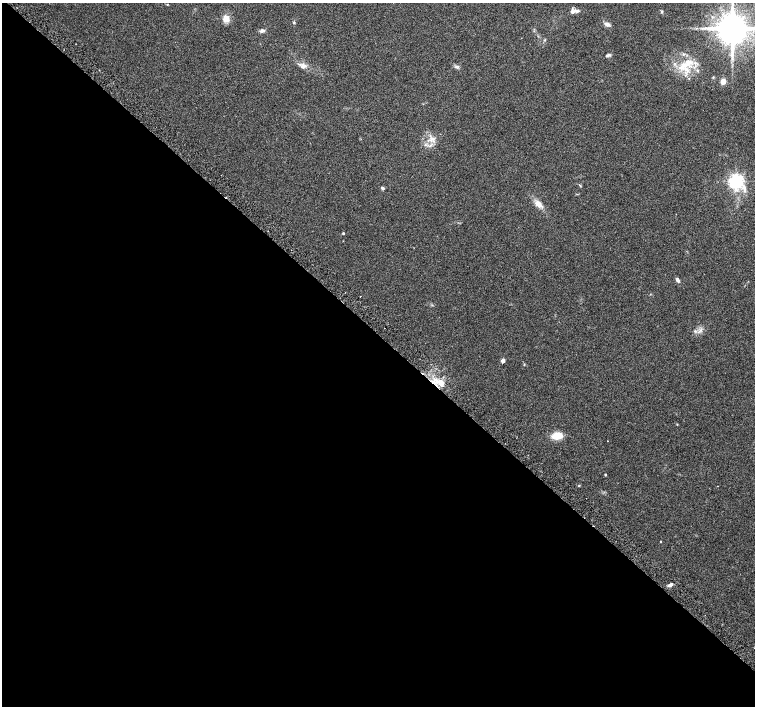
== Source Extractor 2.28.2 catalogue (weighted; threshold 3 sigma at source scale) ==
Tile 14 of 4 x 4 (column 2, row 4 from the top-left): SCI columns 1528-3032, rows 187-1594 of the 6070 x 6070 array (HDU 1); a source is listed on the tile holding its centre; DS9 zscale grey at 2 x 2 block average (1 PNG px = mean of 2 x 2 image px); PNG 757 x 708 px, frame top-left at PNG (2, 3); no overlay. Shown black and unused: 53% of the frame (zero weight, under 2 of 3 exposures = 2% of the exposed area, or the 3 px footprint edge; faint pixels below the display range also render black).
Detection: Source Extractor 2.28.2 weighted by HDU 2 'WHT'; one run over the whole footprint, this tile lists its part. Background 0.118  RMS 0.0099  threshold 0.0445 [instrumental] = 3 sigma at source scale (4.5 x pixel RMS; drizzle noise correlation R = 1.50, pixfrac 1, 0.0396/0.0396 arcsec/px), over >= 5 px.
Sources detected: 32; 1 cosmic-ray / hot-pixel residue — not listed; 2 inside a brighter listed object's ellipse — not listed separately; the other 29 listed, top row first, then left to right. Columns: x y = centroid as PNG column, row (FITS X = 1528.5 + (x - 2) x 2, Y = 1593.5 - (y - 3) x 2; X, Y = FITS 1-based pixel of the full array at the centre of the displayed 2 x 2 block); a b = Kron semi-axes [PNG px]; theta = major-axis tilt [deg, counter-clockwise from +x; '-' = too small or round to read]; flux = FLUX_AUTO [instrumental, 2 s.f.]
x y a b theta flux
167 4 3 2 - 1.2
575 10 6 4 -16 6.8
662 12 4 3 - 2.2
226 18 9 8 - 17
294 22 3 3 - 2.1
607 24 7 4 -21 8
732 28 7 7 - 5000
262 31 5 4 - 5.9
609 55 6 4 6 4.1
688 62 12 7 -1 22
304 66 7 5 -37 8.2
681 67 6 5 - 12
687 70 4 4 - 6
698 70 4 3 - 2.2
723 81 3 3 - 43
432 139 5 5 - 7.7
736 181 4 4 - 630
382 188 4 3 - 4.1
538 204 9 7 -39 14
343 233 3 2 - 2.5
677 280 6 4 -50 5.8
384 328 2 2 - 1.5
503 361 3 2 - 19
441 382 9 6 -60 19
557 436 10 7 10 33
605 475 3 2 - 2
579 486 3 2 - 1.5
717 486 2 2 - 1.6
670 585 6 3 31 5.9
Overlapping masked pixels (flux is a lower limit): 1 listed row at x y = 441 382
Isophote crosses this tile's border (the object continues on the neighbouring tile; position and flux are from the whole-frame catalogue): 1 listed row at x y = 732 28
Diffuse or blended objects may show on this block-average render without a row.